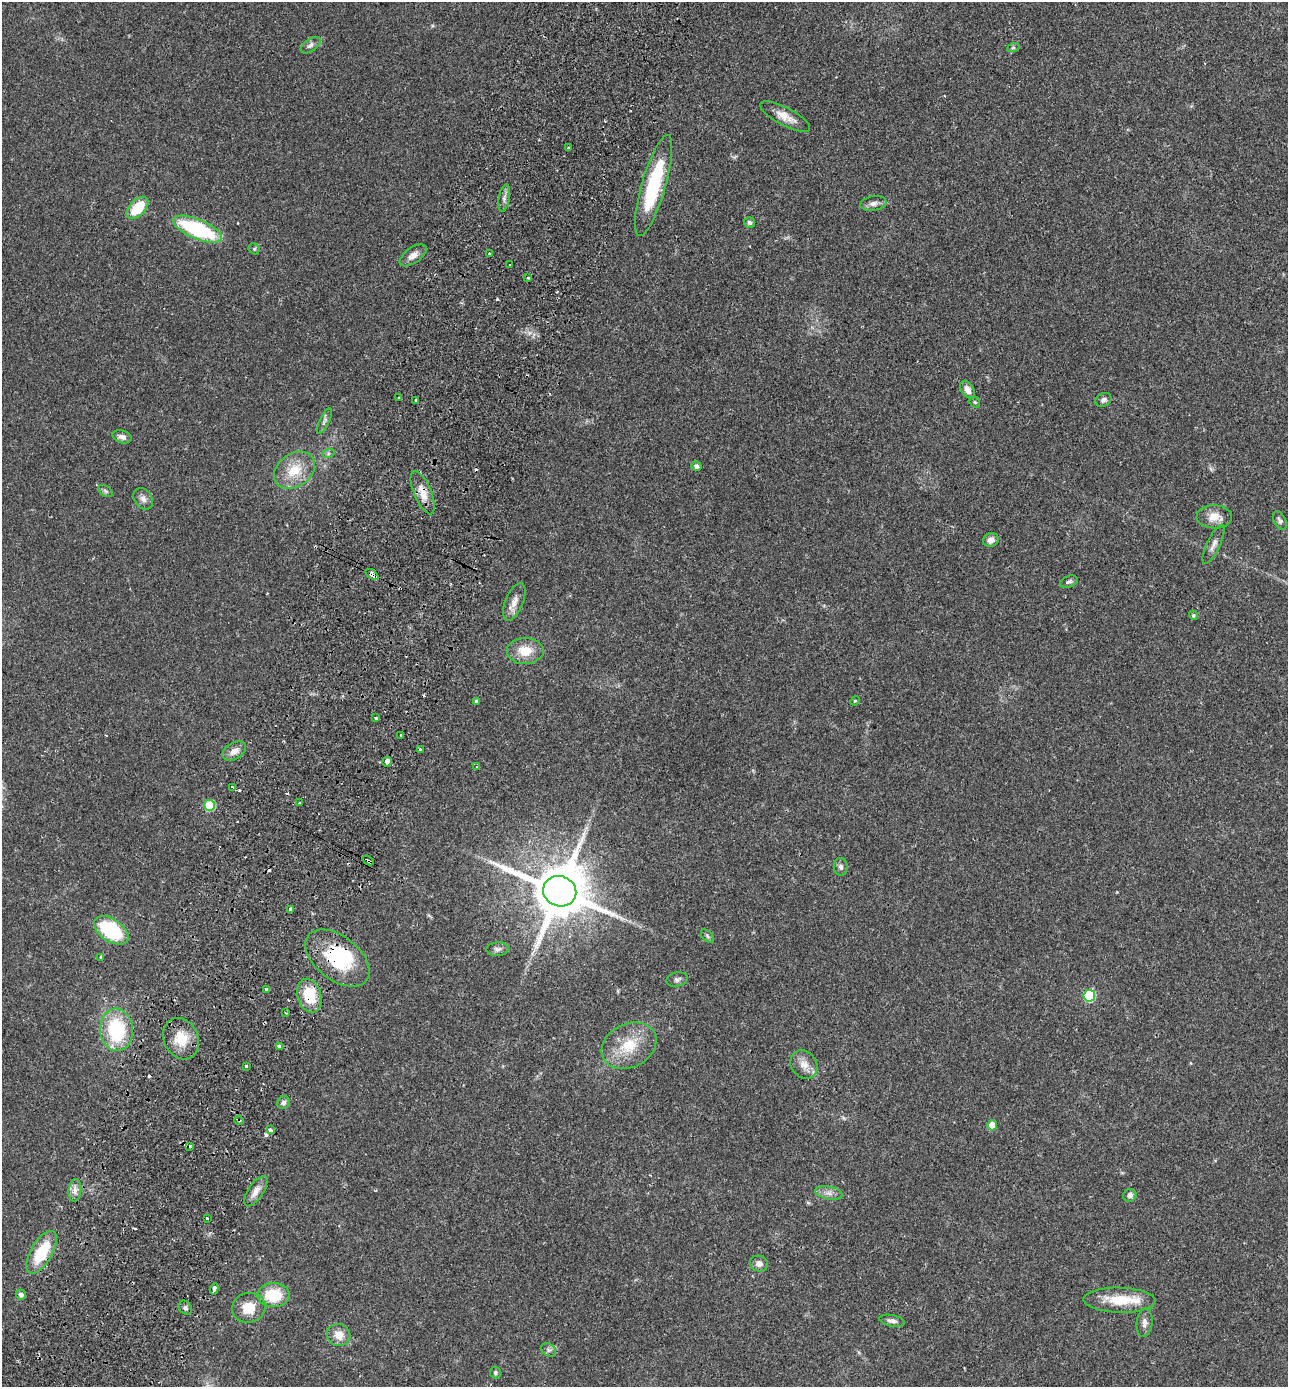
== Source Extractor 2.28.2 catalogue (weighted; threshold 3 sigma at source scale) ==
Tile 7 of 4 x 4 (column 3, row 2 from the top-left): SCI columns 2767-4052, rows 2800-4184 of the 5665 x 5596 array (HDU 1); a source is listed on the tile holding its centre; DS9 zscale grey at full resolution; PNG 1290 x 1389 px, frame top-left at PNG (2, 2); each listed source drawn as its Kron ellipse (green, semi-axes under 4 px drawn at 4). Shown black and unused: <1% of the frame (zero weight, under 2 of 3 exposures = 3% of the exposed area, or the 3 px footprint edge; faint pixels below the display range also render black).
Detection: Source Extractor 2.28.2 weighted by HDU 2 'WHT'; one run over the whole footprint, this tile lists its part. Background 0.12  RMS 0.0084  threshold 0.0378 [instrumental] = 3 sigma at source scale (4.5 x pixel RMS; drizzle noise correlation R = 1.50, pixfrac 1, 0.05/0.05 arcsec/px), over >= 5 px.
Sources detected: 103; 1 inside a brighter object's white glare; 9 cosmic-ray / hot-pixel residue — neither listed nor drawn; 2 inside a brighter listed object's ellipse — not listed separately; the other 91 listed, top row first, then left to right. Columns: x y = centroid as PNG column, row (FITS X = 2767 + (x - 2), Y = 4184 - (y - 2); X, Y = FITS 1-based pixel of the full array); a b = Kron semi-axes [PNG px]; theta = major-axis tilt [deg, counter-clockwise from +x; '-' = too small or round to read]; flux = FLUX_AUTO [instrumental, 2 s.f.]
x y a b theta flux
311 45 11 6 36 2.7
1013 48 6 4 19 1.2
785 116 28 9 -28 9.8
568 148 3 3 - 1
654 186 52 12 74 63
504 198 14 5 79 3.2
873 203 13 7 8 4
138 208 13 8 47 24
750 222 5 5 - 2.1
197 229 26 9 -23 79
254 249 6 5 - 1.2
490 253 3 3 - 1.5
413 255 15 7 35 5.9
510 264 3 2 - 0.69
528 277 3 3 - 2.1
967 390 9 6 -59 5.7
399 398 3 3 - 1.8
416 400 3 3 - 2.2
1103 400 8 6 30 2.7
975 402 6 5 - 1.1
324 421 14 4 64 2.2
122 437 10 6 -17 3.6
328 454 6 4 19 1.4
696 466 5 4 - 2.6
295 470 22 16 35 20
105 491 8 5 -35 1.7
423 493 23 8 -67 11
143 499 11 8 -56 4.2
1214 517 18 11 -1 11
1280 520 10 6 -62 2.3
991 540 8 7 - 5
1214 544 21 6 64 4.9
372 574 7 3 -35 13
1069 582 9 5 20 2
514 602 20 9 68 7.1
1193 615 4 4 - 1.4
525 651 18 13 0 16
476 701 4 3 - 1.5
855 701 5 4 - 0.99
376 718 3 3 - 4.5
401 735 3 3 - 2
420 749 3 3 - 1
234 751 13 8 31 6.1
387 762 5 3 - 8.2
477 766 3 3 - 1.7
232 787 4 3 - 2.8
300 803 3 2 - 0.72
210 805 5 5 - 40
368 860 6 3 -37 5.6
841 867 9 7 -83 2.8
560 891 17 15 -21 5900
290 909 4 3 - 3.5
111 930 19 11 -34 61
707 936 8 5 -46 1.7
497 949 11 7 4 3.1
101 957 3 3 - 2.4
337 958 37 22 -38 57
677 979 10 7 13 2.8
267 989 3 3 - 0.83
309 996 17 11 -73 26
1089 996 6 5 - 65
286 1013 3 2 - 0.87
116 1030 21 16 -86 56
181 1039 21 17 -64 19
279 1046 4 3 - 3.8
629 1046 29 22 28 28
804 1064 15 12 -55 8.3
246 1066 3 3 - 1.6
283 1103 6 6 - 2.3
239 1120 5 3 - 0.94
992 1125 5 5 - 11
270 1130 3 3 - 20
190 1147 3 2 - 1.5
75 1190 11 6 85 4.4
256 1191 18 7 56 6.6
829 1193 14 6 -11 4.4
1130 1195 7 6 - 3.1
207 1218 2 2 - 0.91
42 1252 24 10 59 35
759 1263 9 7 -19 4.5
214 1289 6 3 78 6.9
21 1295 5 4 - 2.8
274 1295 16 12 1 30
1119 1300 36 12 -2 25
185 1308 7 6 - 2.2
249 1308 17 15 16 16
892 1321 13 5 -11 3.3
1144 1323 14 8 85 4.4
339 1335 12 11 - 9.2
549 1350 8 6 -34 2.4
495 1372 6 5 - 1.5
Overlapping masked pixels (flux is a lower limit): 7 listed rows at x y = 423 493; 372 574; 368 860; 337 958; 309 996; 239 1120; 42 1252